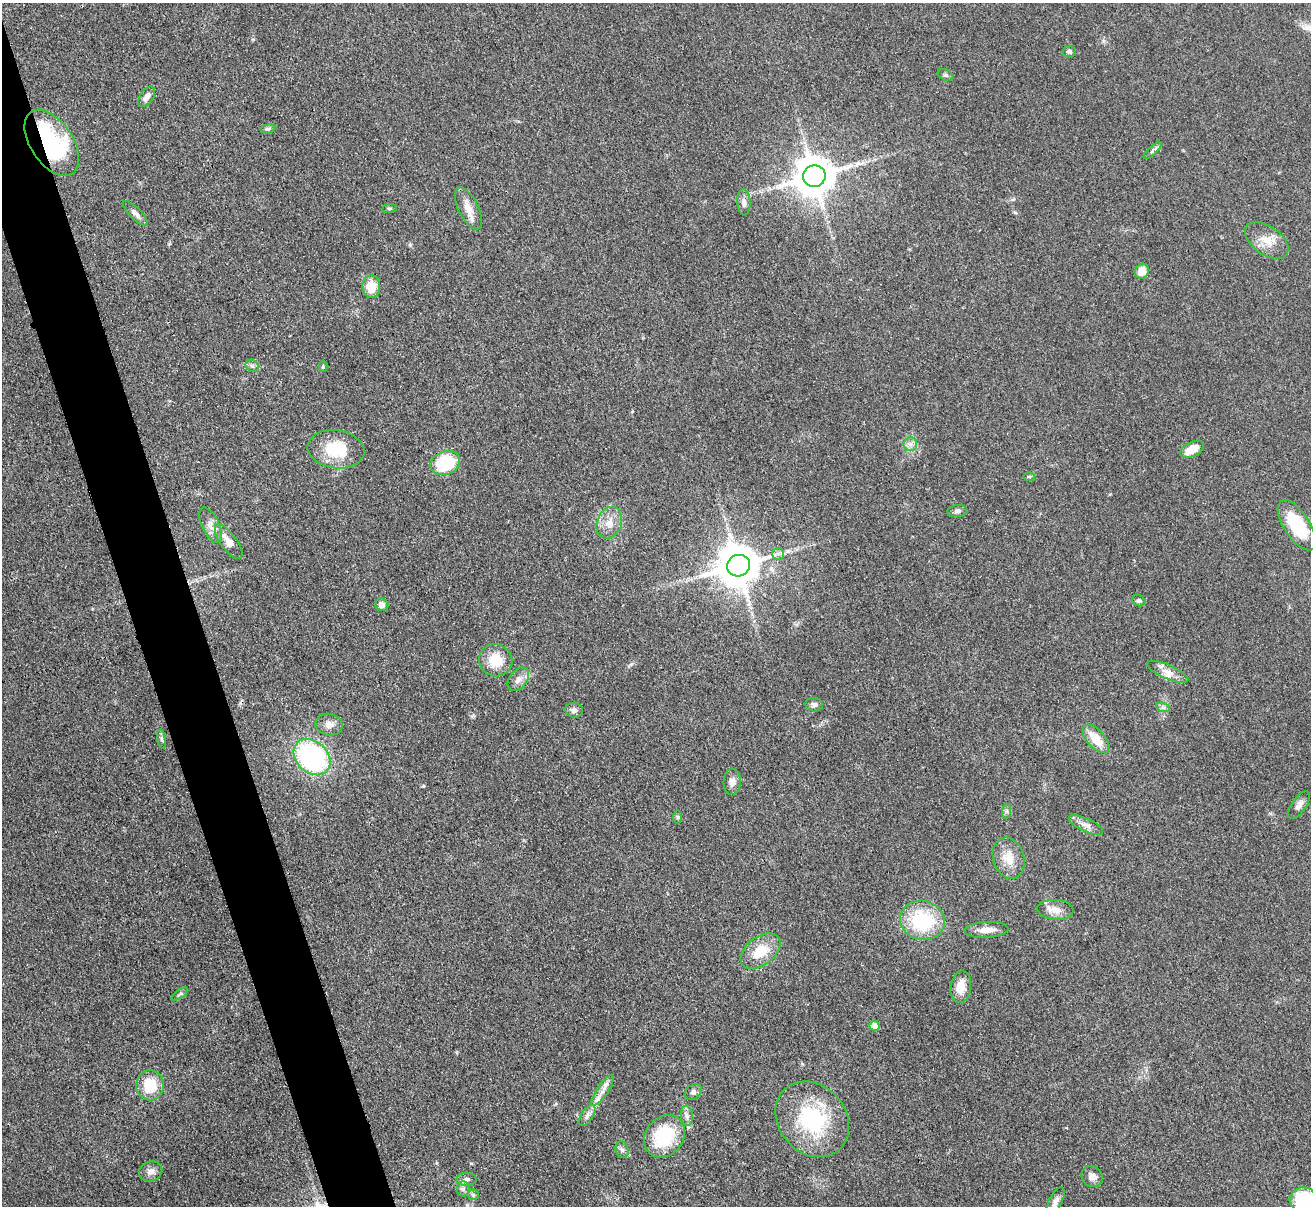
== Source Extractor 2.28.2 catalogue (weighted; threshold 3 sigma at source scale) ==
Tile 11 of 4 x 4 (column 3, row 3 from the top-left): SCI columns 2632-3940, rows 1482-2685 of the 5263 x 5247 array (HDU 1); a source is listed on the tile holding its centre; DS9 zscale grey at full resolution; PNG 1313 x 1208 px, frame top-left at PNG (2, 3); each listed source drawn as its Kron ellipse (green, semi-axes under 4 px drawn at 4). Shown black and unused: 5% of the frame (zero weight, under 3 of 4 exposures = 2% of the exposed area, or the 3 px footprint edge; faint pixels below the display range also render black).
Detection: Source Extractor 2.28.2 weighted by HDU 2 'WHT'; one run over the whole footprint, this tile lists its part. Background 0.0543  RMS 0.0056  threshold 0.0253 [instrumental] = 3 sigma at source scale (4.5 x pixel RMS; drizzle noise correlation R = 1.50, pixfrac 1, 0.05/0.05 arcsec/px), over >= 5 px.
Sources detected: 72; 1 inside a brighter object's white glare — neither listed nor drawn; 3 inside a brighter listed object's ellipse — not listed separately; the other 68 listed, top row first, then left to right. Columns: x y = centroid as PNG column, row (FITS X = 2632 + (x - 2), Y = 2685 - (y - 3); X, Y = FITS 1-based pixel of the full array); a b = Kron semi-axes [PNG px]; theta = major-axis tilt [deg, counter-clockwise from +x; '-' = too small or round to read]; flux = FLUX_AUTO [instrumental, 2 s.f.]
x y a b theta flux
1069 51 6 5 - 1.4
946 75 8 5 -26 1.3
147 97 11 6 57 3.4
268 129 7 4 8 1.2
52 143 37 21 -56 66
1153 150 12 4 43 1.5
814 176 11 10 - 1800
744 202 13 6 -85 2.7
389 208 7 4 7 0.77
468 208 23 10 -64 7.3
135 213 16 5 -45 2.7
1267 240 24 14 -36 9.7
1142 271 8 6 53 6.6
371 287 11 9 -89 11
252 366 7 5 -41 1.3
323 367 5 4 - 0.67
910 444 7 6 - 2.3
336 449 28 19 -8 23
1192 449 13 7 27 8.7
445 463 15 11 20 36
1029 477 6 4 0 0.69
957 511 10 6 8 1.6
609 523 16 12 68 6.9
211 525 19 8 -64 4.8
1297 525 29 12 -57 30
229 542 20 8 -54 7.5
778 554 6 6 - 1.4
738 566 11 10 - 1900
1139 601 7 5 -21 1.1
382 605 7 6 - 3.1
496 660 17 16 - 13
1168 672 22 7 -23 5.1
518 679 13 9 52 3.8
814 705 9 7 -6 1.8
1163 707 7 4 -18 1.3
574 710 9 7 -7 2.4
329 725 13 11 -8 4
162 739 10 4 -79 1.2
1096 739 17 9 -48 12
312 757 21 15 -44 94
732 782 13 8 86 3.2
1299 805 16 7 56 3.1
1006 811 7 4 89 1.1
678 817 7 4 -90 0.91
1086 825 18 6 -25 3.8
1009 858 21 15 -74 9.8
1055 910 18 10 -4 6
922 920 23 19 -14 41
986 930 22 8 3 5.6
760 951 22 14 38 14
961 987 16 10 82 7.7
180 994 10 4 33 1.1
874 1026 5 5 - 8.3
150 1085 15 14 - 17
603 1090 18 5 56 4.2
693 1092 9 7 41 1.8
587 1115 12 6 57 2.3
687 1116 10 6 -86 2.1
812 1119 41 33 -49 52
664 1136 23 19 49 31
622 1150 8 6 -73 1.6
151 1171 12 9 21 3.4
1092 1177 11 10 - 3.1
466 1179 10 6 -1 2.2
463 1189 7 6 - 1.8
473 1195 5 5 - 0.82
1304 1200 14 12 -15 33
1055 1201 16 6 63 2.9
Overlapping masked pixels (flux is a lower limit): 1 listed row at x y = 52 143
Isophote crosses this tile's border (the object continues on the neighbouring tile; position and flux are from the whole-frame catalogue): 1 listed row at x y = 1304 1200
Unlisted compact peaks at least as high as the median listed source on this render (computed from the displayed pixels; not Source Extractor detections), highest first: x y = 471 1163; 423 786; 410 245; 631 664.